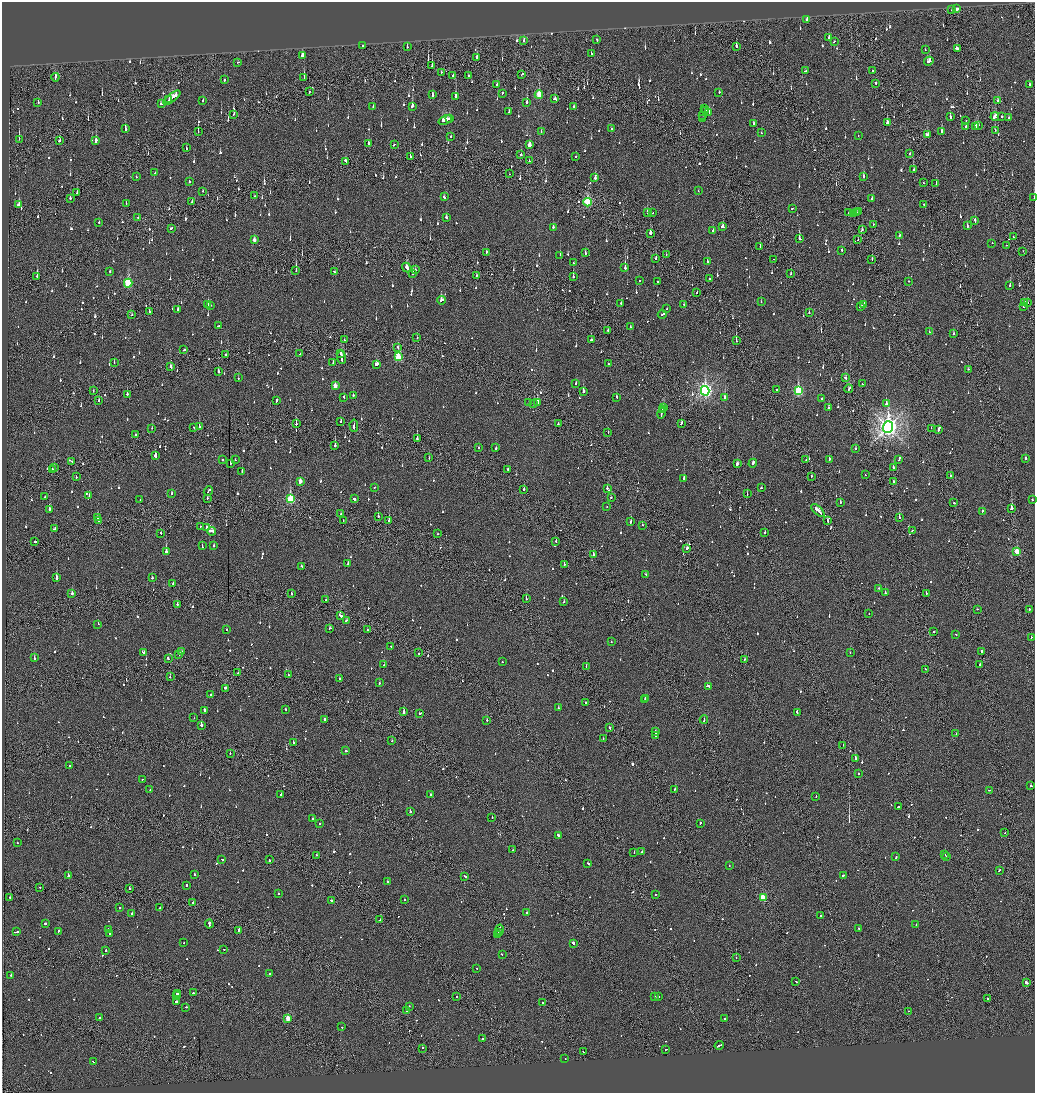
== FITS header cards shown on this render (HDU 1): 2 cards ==
NAXIS1  =                 2065
NAXIS2  =                 2182

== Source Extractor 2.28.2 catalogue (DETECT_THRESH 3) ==
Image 2065 x 2182 px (HDU 1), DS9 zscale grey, zoomed out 1/2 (1 PNG px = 2 x 2 image px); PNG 1037 x 1095 px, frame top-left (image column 1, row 2181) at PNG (2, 2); each listed source drawn as its Kron ellipse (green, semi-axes under 4 px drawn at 4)
Background -0.109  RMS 0.066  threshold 0.197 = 3 sigma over >= 5 px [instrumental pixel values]
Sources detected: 1318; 54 cannot appear on this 1/2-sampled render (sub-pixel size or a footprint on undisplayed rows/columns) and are neither listed nor drawn; of the other 1264, the 500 brightest by FLUX_AUTO listed and drawn (764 fainter detections omitted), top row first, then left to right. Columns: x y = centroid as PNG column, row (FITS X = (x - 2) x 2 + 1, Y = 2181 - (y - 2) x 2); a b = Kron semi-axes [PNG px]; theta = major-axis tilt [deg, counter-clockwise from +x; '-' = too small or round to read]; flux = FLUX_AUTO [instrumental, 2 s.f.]
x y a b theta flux
957 8 2 2 - 160
952 9 2 1 - 110
807 19 2 2 - 80
829 37 3 2 - 51
597 39 2 2 - 66
524 40 3 2 - 220
834 41 2 2 - 78
362 45 2 2 - 89
407 46 2 2 - 54
736 46 2 2 - 250
957 48 3 2 - 170
925 49 2 2 - 52
591 53 2 2 - 78
302 55 3 3 - 150
477 57 3 2 - 160
929 61 5 3 - 160
238 62 2 1 - 55
432 65 2 1 - 250
806 70 3 2 - 110
872 70 2 1 - 87
441 72 3 1 - 67
522 74 3 2 - 68
453 75 3 2 - 83
468 75 2 2 - 140
55 77 4 2 - 210
304 77 3 2 - 170
224 79 2 2 - 100
876 83 2 2 - 86
497 84 2 2 - 55
1029 84 3 2 - 66
309 91 3 1 - 62
719 92 2 2 - 160
502 93 3 2 - 170
432 94 3 2 - 200
539 94 4 3 - 360
455 96 3 2 - 280
172 97 10 3 37 390
554 98 3 2 - 87
169 99 2 2 - 110
203 100 3 2 - 51
998 100 2 2 - 84
38 102 2 2 - 76
527 102 3 2 - 220
161 103 3 2 - 120
373 106 2 2 - 350
412 106 3 2 - 250
574 106 2 2 - 52
705 108 2 1 - 120
705 110 4 2 - 290
509 111 3 2 - 72
709 112 3 3 - 86
234 114 3 2 - 120
703 115 2 2 - 120
950 116 3 2 - 270
995 116 4 3 - 160
1002 116 2 2 - 540
1009 117 2 2 - 56
450 118 3 2 - 110
702 118 2 2 - 92
445 119 7 3 21 280
966 120 2 2 - 57
887 122 3 2 - 530
754 123 3 2 - 88
978 125 2 2 - 55
966 126 2 2 - 61
976 126 3 2 - 140
125 128 4 2 - 130
611 128 2 2 - 280
995 130 2 1 - 59
198 131 3 1 - 140
541 131 2 2 - 55
942 131 2 2 - 230
761 132 2 2 - 75
928 134 4 2 - 150
858 135 2 1 - 58
451 136 2 2 - 84
19 139 4 2 - 230
59 140 2 2 - 66
96 140 3 2 - 330
368 143 3 2 - 72
394 144 3 2 - 86
529 144 3 3 - 210
186 147 3 2 - 75
910 153 2 2 - 57
521 154 2 2 - 650
410 156 2 2 - 92
576 156 2 2 - 110
529 160 2 1 - 89
346 161 3 2 - 150
914 169 2 2 - 110
155 172 2 1 - 72
509 173 2 1 - 62
136 176 2 2 - 53
863 176 2 2 - 410
595 177 2 2 - 230
189 181 2 2 - 170
923 182 2 1 - 61
936 183 2 2 - 53
698 190 2 1 - 59
203 191 2 1 - 53
77 192 2 1 - 95
254 195 2 1 - 94
444 196 3 2 - 96
1034 197 4 1 - 120
70 198 2 2 - 240
872 198 3 2 - 800
192 201 3 2 - 120
588 202 4 3 - 1100
126 203 2 2 - 87
924 203 2 2 - 51
19 204 3 2 - 250
792 208 3 2 - 110
858 211 2 1 - 120
647 212 2 2 - 130
653 212 2 2 - 140
849 212 2 1 - 62
857 212 2 1 - 240
853 213 2 1 - 100
138 217 2 1 - 54
446 217 2 2 - 79
975 220 3 2 - 140
99 222 2 2 - 75
873 224 2 2 - 110
967 225 2 2 - 160
723 226 2 2 - 440
553 227 3 3 - 190
171 228 3 2 - 130
862 229 2 2 - 51
713 230 2 2 - 62
651 233 3 2 - 120
899 235 3 2 - 110
1013 236 2 1 - 94
799 238 3 2 - 130
254 239 3 2 - 86
858 239 2 2 - 190
992 243 2 2 - 210
1006 245 2 1 - 65
760 246 2 2 - 71
842 250 2 2 - 390
1023 251 2 1 - 68
486 252 3 2 - 110
585 252 3 2 - 78
666 254 2 1 - 69
560 255 2 2 - 280
656 258 2 2 - 170
773 259 2 1 - 60
872 259 3 1 - 77
707 261 2 2 - 170
573 262 2 2 - 93
407 267 5 2 - 280
625 267 3 2 - 350
296 270 3 1 - 97
415 270 2 2 - 55
110 271 2 2 - 150
334 271 3 2 - 76
413 273 3 2 - 130
791 273 2 2 - 110
476 275 2 1 - 69
37 276 3 2 - 170
573 276 2 1 - 250
709 278 2 2 - 74
640 280 2 2 - 57
657 281 2 2 - 76
909 281 2 1 - 57
128 283 4 3 - 870
1010 285 2 2 - 100
697 292 2 2 - 54
442 300 4 3 - 180
761 301 2 2 - 57
1025 302 2 2 - 64
1027 302 3 1 - 96
621 303 2 2 - 82
208 304 2 2 - 180
684 304 3 2 - 84
864 304 3 2 - 210
210 305 2 2 - 58
860 306 3 2 - 210
1024 306 2 2 - 95
667 308 2 2 - 52
177 309 2 2 - 82
149 311 2 2 - 140
809 312 2 2 - 60
132 314 3 2 - 62
662 314 4 2 - 190
218 325 3 2 - 90
630 326 2 2 - 54
608 330 2 1 - 87
929 331 2 2 - 54
953 333 2 2 - 63
417 337 2 2 - 58
344 339 2 2 - 58
591 339 2 2 - 67
736 340 2 1 - 270
398 347 2 2 - 76
184 349 3 2 - 120
300 353 2 2 - 110
341 353 3 2 - 110
225 354 2 2 - 170
398 356 4 3 - 780
341 357 7 2 -81 290
114 362 2 2 - 56
333 362 3 2 - 120
608 363 2 2 - 180
377 364 4 2 - 180
171 366 3 2 - 140
968 369 2 2 - 62
218 371 2 2 - 230
238 377 2 1 - 140
845 377 3 2 - 100
576 383 2 2 - 91
862 383 2 1 - 62
335 385 3 2 - 150
849 388 4 2 - 240
776 389 2 2 - 100
93 390 2 2 - 71
705 390 5 4 - 3900
798 390 4 3 - 1300
583 391 3 2 - 350
127 394 2 2 - 160
353 395 2 2 - 96
344 397 2 2 - 76
616 397 2 2 - 210
725 397 2 2 - 300
822 398 3 2 - 59
99 400 2 2 - 86
276 400 3 2 - 240
529 402 2 2 - 120
537 402 3 2 - 490
534 403 2 1 - 200
886 403 2 2 - 270
663 407 2 2 - 95
828 407 2 2 - 100
662 409 2 1 - 90
661 413 5 2 - 270
341 421 2 2 - 55
296 423 3 2 - 180
558 423 3 2 - 150
681 423 3 2 - 120
354 425 6 2 -87 260
199 426 3 2 - 90
888 426 6 5 - 9200
194 427 2 2 - 130
152 428 2 2 - 90
931 428 2 1 - 57
938 429 4 2 - 460
608 432 2 2 - 59
135 434 2 2 - 65
417 438 2 1 - 490
335 445 2 2 - 500
479 447 2 2 - 63
496 447 2 2 - 72
856 448 2 2 - 86
155 455 3 2 - 390
429 457 2 1 - 55
1026 458 2 2 - 85
223 459 2 2 - 90
235 459 2 2 - 53
806 459 3 1 - 74
829 459 3 2 - 110
899 459 3 2 - 400
72 461 2 2 - 75
230 463 2 2 - 110
737 463 3 2 - 110
753 463 4 2 - 170
54 467 2 2 - 81
893 467 2 2 - 81
52 469 2 1 - 83
508 469 2 2 - 52
242 471 2 2 - 83
865 474 2 1 - 54
950 475 2 2 - 92
76 476 2 2 - 67
811 476 3 2 - 72
684 478 2 2 - 330
300 481 3 2 - 140
894 481 2 2 - 120
374 487 2 2 - 91
761 487 2 2 - 60
607 488 2 2 - 240
524 489 2 2 - 99
208 490 5 2 - 150
171 493 2 2 - 65
747 493 2 1 - 67
89 495 2 2 - 140
45 496 2 2 - 90
611 497 2 2 - 96
207 498 2 2 - 63
290 498 4 3 - 940
354 498 2 2 - 330
140 499 2 2 - 88
1032 499 2 2 - 60
840 502 2 2 - 99
954 502 2 2 - 500
607 506 2 2 - 76
1011 508 3 2 - 820
49 509 2 2 - 250
818 510 8 2 -44 340
982 511 2 2 - 190
341 513 2 2 - 52
378 516 2 2 - 89
97 517 2 2 - 270
899 517 3 2 - 270
98 520 2 2 - 370
343 520 2 1 - 60
389 520 3 2 - 280
828 520 3 2 - 100
631 521 3 2 - 130
642 525 2 1 - 96
200 526 2 2 - 73
206 527 3 2 - 70
55 528 4 2 - 78
912 530 2 2 - 54
211 531 4 2 - 240
765 532 2 2 - 72
161 533 2 2 - 79
438 533 2 2 - 79
35 541 2 2 - 130
556 541 2 2 - 95
202 545 3 2 - 130
214 545 2 2 - 87
687 548 3 2 - 110
166 551 2 2 - 900
1017 551 3 3 - 300
593 554 2 2 - 1100
348 563 3 2 - 110
564 564 2 2 - 78
301 566 2 2 - 56
646 574 2 2 - 58
56 577 2 2 - 780
152 577 2 2 - 63
173 583 2 2 - 89
879 588 2 2 - 68
885 592 2 2 - 260
72 593 2 2 - 170
291 593 2 2 - 96
926 593 2 2 - 53
526 598 2 1 - 86
326 599 2 1 - 90
564 601 2 2 - 200
177 604 2 2 - 130
978 609 2 1 - 57
1029 609 3 1 - 130
869 613 2 1 - 56
340 615 4 2 - 200
346 620 3 2 - 95
98 624 2 2 - 100
330 628 3 2 - 53
226 629 2 2 - 52
367 629 2 2 - 90
934 631 2 2 - 230
956 634 2 2 - 77
1031 637 2 1 - 53
611 641 2 2 - 52
391 646 3 2 - 89
181 651 2 2 - 180
981 651 3 2 - 200
143 652 4 2 - 370
418 652 2 1 - 150
850 652 2 2 - 55
179 654 2 2 - 93
34 657 2 2 - 94
168 658 3 2 - 90
744 659 2 2 - 69
502 661 2 1 - 67
384 664 2 2 - 110
980 664 2 1 - 54
586 666 2 1 - 99
926 669 3 2 - 73
238 672 2 2 - 93
288 674 2 1 - 290
170 676 2 1 - 110
339 678 2 2 - 100
379 682 2 2 - 65
708 686 4 2 - 210
226 688 3 2 - 250
211 694 2 2 - 280
645 698 2 2 - 140
645 699 2 2 - 160
585 702 2 2 - 110
558 707 2 2 - 140
286 709 2 2 - 65
205 710 2 2 - 240
404 711 2 2 - 370
797 712 3 2 - 200
420 713 3 2 - 250
194 717 2 2 - 85
325 719 2 2 - 170
704 719 4 2 - 170
487 720 2 2 - 150
201 725 2 2 - 400
609 727 2 2 - 100
655 731 3 2 - 170
956 733 2 1 - 190
656 735 4 2 - 200
603 738 2 2 - 52
392 740 2 1 - 160
293 742 2 2 - 290
843 745 2 1 - 54
346 750 2 2 - 68
230 753 2 2 - 53
855 758 2 2 - 610
69 765 2 2 - 180
858 773 2 2 - 73
142 779 2 2 - 59
1031 785 2 2 - 240
150 789 2 2 - 59
675 789 2 2 - 120
989 790 2 1 - 53
281 794 2 2 - 55
430 794 2 2 - 83
816 796 2 2 - 52
898 806 3 2 - 97
410 811 2 2 - 97
492 817 2 1 - 63
313 818 2 2 - 200
320 823 2 2 - 110
700 823 2 2 - 65
1005 832 2 1 - 54
558 835 2 2 - 220
17 842 2 2 - 80
513 849 2 2 - 100
642 851 2 2 - 150
634 852 2 2 - 67
945 854 2 2 - 280
316 855 2 2 - 55
896 856 2 2 - 56
947 856 2 2 - 140
222 859 3 2 - 120
269 859 2 1 - 94
588 863 3 2 - 99
729 865 2 2 - 69
999 870 3 2 - 63
195 874 2 2 - 170
68 875 2 2 - 180
843 875 2 2 - 360
465 876 3 2 - 110
387 881 2 2 - 65
187 885 2 2 - 180
40 887 2 2 - 61
129 888 3 2 - 120
278 893 2 2 - 100
655 894 2 2 - 59
10 897 2 2 - 80
763 897 3 3 - 620
404 899 2 1 - 450
331 900 3 2 - 84
193 902 2 1 - 87
119 907 2 2 - 53
160 907 2 1 - 140
526 912 3 2 - 70
132 913 2 2 - 170
820 915 2 2 - 82
380 919 3 2 - 120
45 923 2 2 - 71
209 924 4 2 - 350
916 924 2 2 - 120
859 928 2 2 - 110
108 929 3 2 - 140
499 929 5 2 - 160
239 930 3 2 - 280
16 931 4 2 - 100
58 931 2 2 - 61
498 932 3 2 - 98
110 933 2 2 - 65
498 934 2 1 - 98
183 942 2 2 - 85
573 943 3 2 - 250
224 949 2 2 - 67
105 950 2 2 - 160
502 954 2 1 - 150
736 957 2 1 - 71
477 968 2 2 - 81
269 973 2 2 - 130
10 975 2 2 - 53
796 981 2 2 - 69
1026 982 3 2 - 75
194 992 3 2 - 88
177 993 2 2 - 210
176 995 3 1 - 200
457 996 2 2 - 81
655 996 2 2 - 94
658 996 2 2 - 81
988 998 3 2 - 130
177 1001 3 2 - 250
542 1002 2 2 - 58
409 1006 2 2 - 120
186 1007 2 2 - 64
407 1010 2 2 - 130
909 1011 2 1 - 54
100 1017 3 2 - 430
288 1018 3 2 - 300
724 1018 2 2 - 120
342 1026 2 2 - 56
482 1038 2 2 - 230
719 1045 4 2 - 230
423 1048 2 1 - 120
666 1049 2 2 - 100
583 1051 3 1 - 90
565 1058 2 1 - 82
94 1061 3 2 - 180
At the frame edge (FLAGS 8, measured only in part): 1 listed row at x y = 1034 197
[764 fainter detections neither listed nor drawn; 54 sub-pixel or undisplayed-footprint detections neither listed nor drawn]